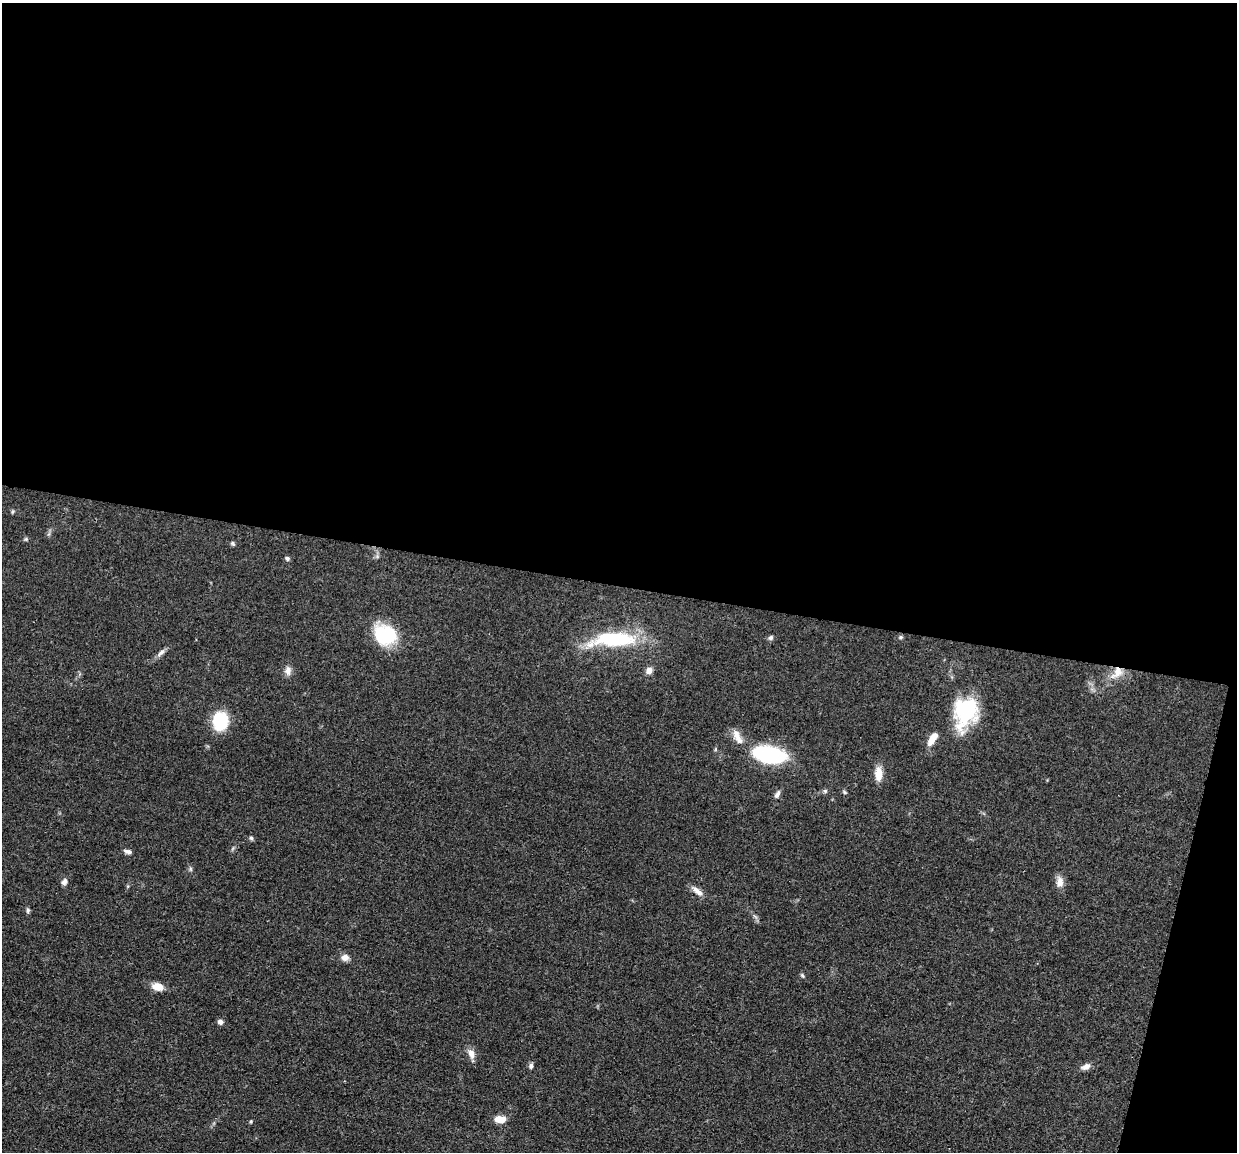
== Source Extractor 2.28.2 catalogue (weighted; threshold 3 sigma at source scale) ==
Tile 4 of 4 x 4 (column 4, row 1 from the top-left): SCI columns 3711-4945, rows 3697-4846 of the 4950 x 4974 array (HDU 1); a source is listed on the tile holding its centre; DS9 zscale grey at full resolution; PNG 1239 x 1154 px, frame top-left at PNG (2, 3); no overlay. Shown black and unused: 53% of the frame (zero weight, under 3 of 4 exposures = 1% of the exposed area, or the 3 px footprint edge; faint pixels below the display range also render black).
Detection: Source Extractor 2.28.2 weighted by HDU 2 'WHT'; one run over the whole footprint, this tile lists its part. Background 0.0475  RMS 0.005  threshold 0.0223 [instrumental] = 3 sigma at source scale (4.5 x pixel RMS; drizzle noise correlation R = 1.50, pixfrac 1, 0.05/0.05 arcsec/px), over >= 5 px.
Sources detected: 38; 1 inside a brighter object's white glare — not listed; the other 37 listed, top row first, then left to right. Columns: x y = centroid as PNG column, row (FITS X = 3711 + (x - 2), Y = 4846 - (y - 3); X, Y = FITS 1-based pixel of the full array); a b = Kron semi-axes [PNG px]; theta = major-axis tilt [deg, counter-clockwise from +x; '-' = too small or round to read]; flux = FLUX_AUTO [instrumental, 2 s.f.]
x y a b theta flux
12 512 6 4 71 0.59
26 539 5 5 - 0.68
233 543 7 5 -49 0.84
287 558 5 4 - 1.2
385 635 21 16 -14 36
901 637 6 5 - 0.84
771 638 7 6 - 1.1
614 639 53 16 2 39
161 653 14 5 43 2.1
649 670 8 7 - 2.7
288 671 12 8 89 2.8
1117 672 21 12 49 7.8
965 712 36 26 73 34
220 721 17 13 83 22
737 737 22 8 -62 4.7
932 739 17 7 57 5.5
771 754 29 20 -11 37
879 774 14 8 90 6.6
825 791 6 5 - 0.81
844 792 6 4 -28 0.7
777 794 11 5 61 1.8
251 838 5 5 - 0.88
128 852 10 5 -17 1.6
190 869 6 4 -89 0.8
64 881 9 7 56 1.8
1060 882 14 9 88 3.6
698 891 19 7 -42 3.3
28 910 7 5 77 0.97
345 957 9 8 - 2.8
802 975 7 4 -42 0.74
158 987 12 8 -16 6
220 1022 6 6 - 1.7
471 1054 15 8 -70 3.3
531 1066 8 5 73 1.3
1086 1067 12 7 24 2.6
500 1119 9 6 -3 7.5
251 1121 5 3 - 0.54
Overlapping masked pixels (flux is a lower limit): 1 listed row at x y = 1117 672